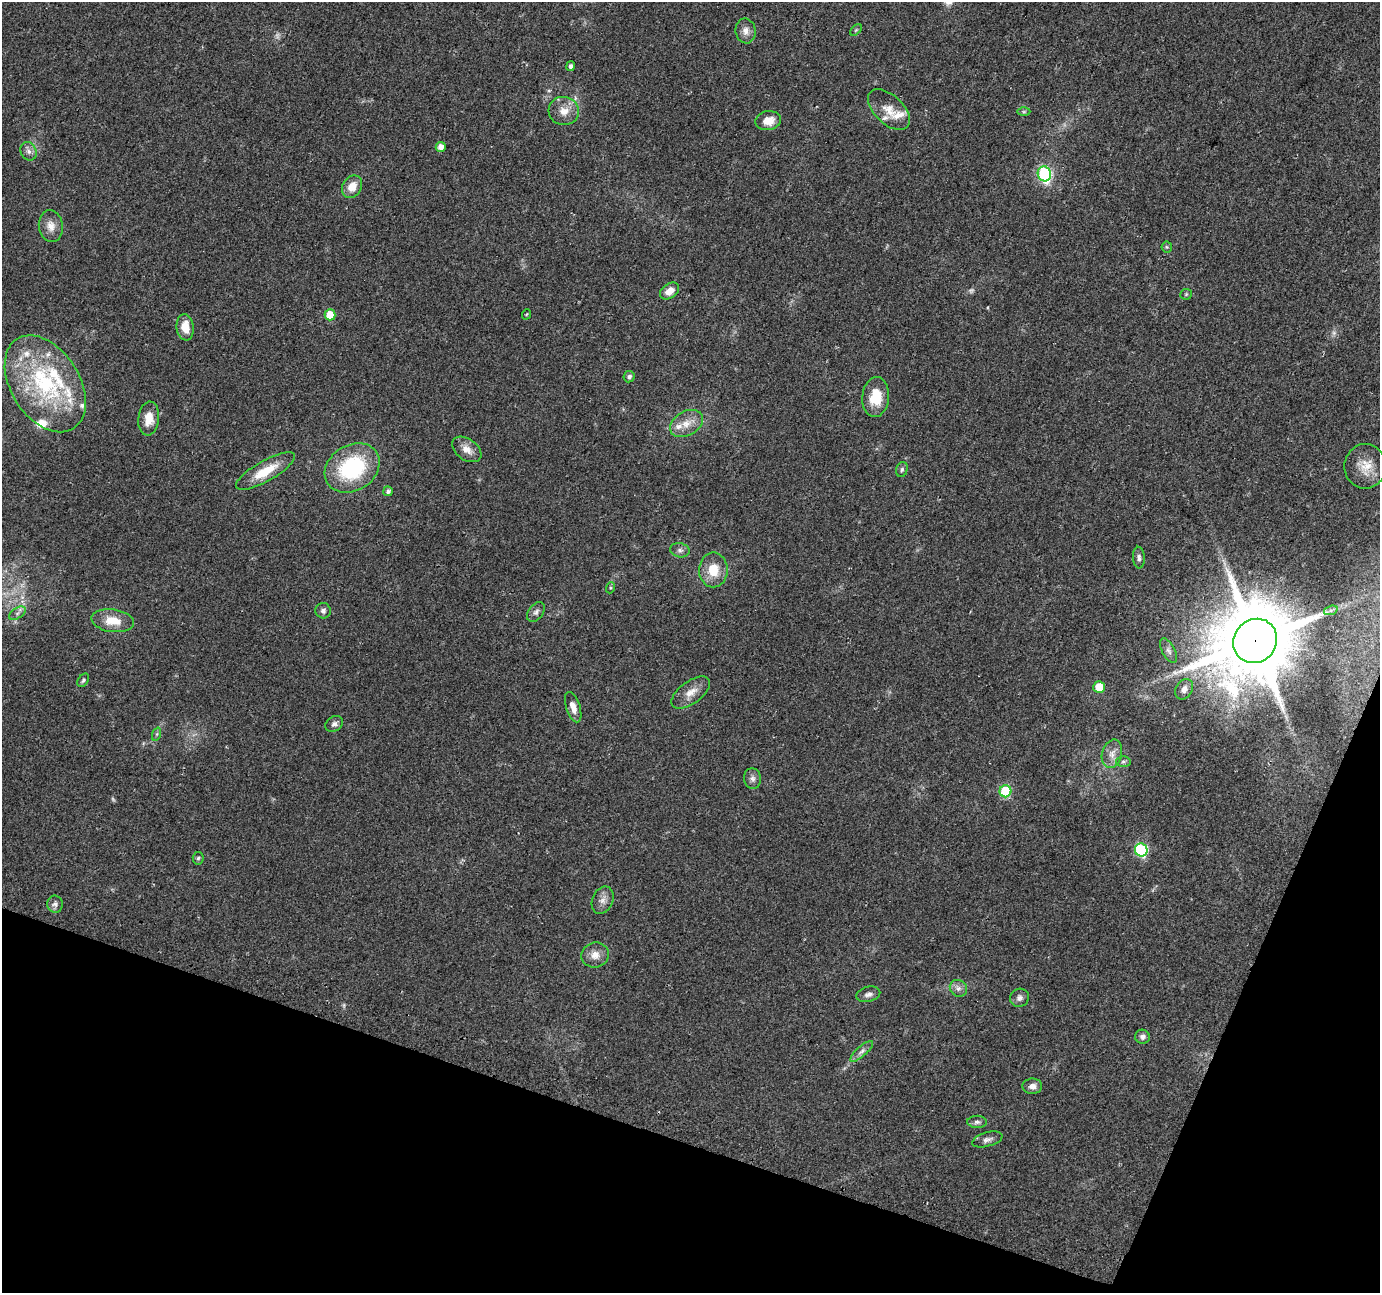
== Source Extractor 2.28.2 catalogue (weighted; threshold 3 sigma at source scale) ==
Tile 15 of 4 x 4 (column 3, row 4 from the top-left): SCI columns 2776-4153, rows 308-1598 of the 5541 x 5715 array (HDU 1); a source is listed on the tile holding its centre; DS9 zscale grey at full resolution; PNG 1382 x 1295 px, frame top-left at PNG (2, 2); each listed source drawn as its Kron ellipse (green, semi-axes under 4 px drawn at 4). Shown black and unused: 17% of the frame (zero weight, under 2 of 3 exposures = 2% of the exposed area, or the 3 px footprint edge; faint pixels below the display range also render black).
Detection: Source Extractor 2.28.2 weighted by HDU 2 'WHT'; one run over the whole footprint, this tile lists its part. Background 0.0562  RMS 0.0084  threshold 0.0379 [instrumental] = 3 sigma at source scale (4.5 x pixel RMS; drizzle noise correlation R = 1.50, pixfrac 1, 0.0396/0.0396 arcsec/px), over >= 5 px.
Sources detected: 76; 3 too faint to see at this stretch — neither listed nor drawn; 9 inside a brighter listed object's ellipse — not listed separately; the other 64 listed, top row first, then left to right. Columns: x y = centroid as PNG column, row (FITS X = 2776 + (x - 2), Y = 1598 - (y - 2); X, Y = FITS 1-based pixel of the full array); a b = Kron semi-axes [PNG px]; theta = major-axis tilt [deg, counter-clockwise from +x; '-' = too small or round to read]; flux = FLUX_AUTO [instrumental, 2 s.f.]
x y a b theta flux
856 30 7 4 45 1.2
746 31 12 10 -81 5.6
571 66 5 4 - 2.4
889 110 25 14 -43 13
564 111 15 14 - 10
1024 112 6 4 0 1.2
768 121 13 9 8 10
441 147 5 5 - 6.4
28 151 9 7 -63 3.9
1044 174 7 6 - 110
352 187 12 9 56 10
51 226 16 12 -82 8.2
1167 247 5 5 - 1.2
670 291 10 7 33 8.2
1186 294 5 5 - 1.3
527 314 5 3 - 0.71
330 315 5 5 - 16
185 327 13 8 -82 13
629 377 6 5 - 2.3
45 384 53 34 -58 99
876 397 20 13 84 21
149 419 17 10 83 12
686 423 17 12 29 11
467 449 16 10 -36 8.4
1365 466 22 21 - 16
352 468 29 22 32 74
902 469 8 5 73 1.9
265 471 33 10 30 22
388 491 5 5 - 2.6
680 550 10 7 -10 2.9
1139 558 11 6 -85 2.6
713 570 17 14 89 18
610 588 5 4 - 0.9
1331 610 7 4 18 2.1
323 611 8 7 - 2.7
536 612 11 7 52 3.3
17 613 9 5 33 2.8
113 621 21 11 -7 15
1255 641 23 21 50 9800
1168 651 13 6 -62 3.7
83 680 7 5 57 1.6
1099 687 6 5 - 19
1184 689 11 8 59 4.8
691 692 22 11 36 9.7
573 707 16 7 -72 6.7
334 724 9 7 36 3.2
157 734 7 4 71 1.4
1112 754 14 10 74 7.2
1123 761 7 5 1 1.8
752 779 10 8 -84 3.5
1005 791 6 6 - 57
1141 850 6 6 - 92
198 858 6 5 - 1.6
603 900 14 10 66 5.5
55 904 8 8 - 3
595 955 14 12 16 8.1
958 988 9 8 - 3.7
868 994 12 7 14 3.8
1019 998 10 9 - 3.5
1142 1037 7 7 - 3
862 1051 14 5 41 3.5
1032 1086 10 7 0 4.9
977 1122 10 6 -1 2.9
987 1139 15 7 15 3.9
Overlapping masked pixels (flux is a lower limit): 1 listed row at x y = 1255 641